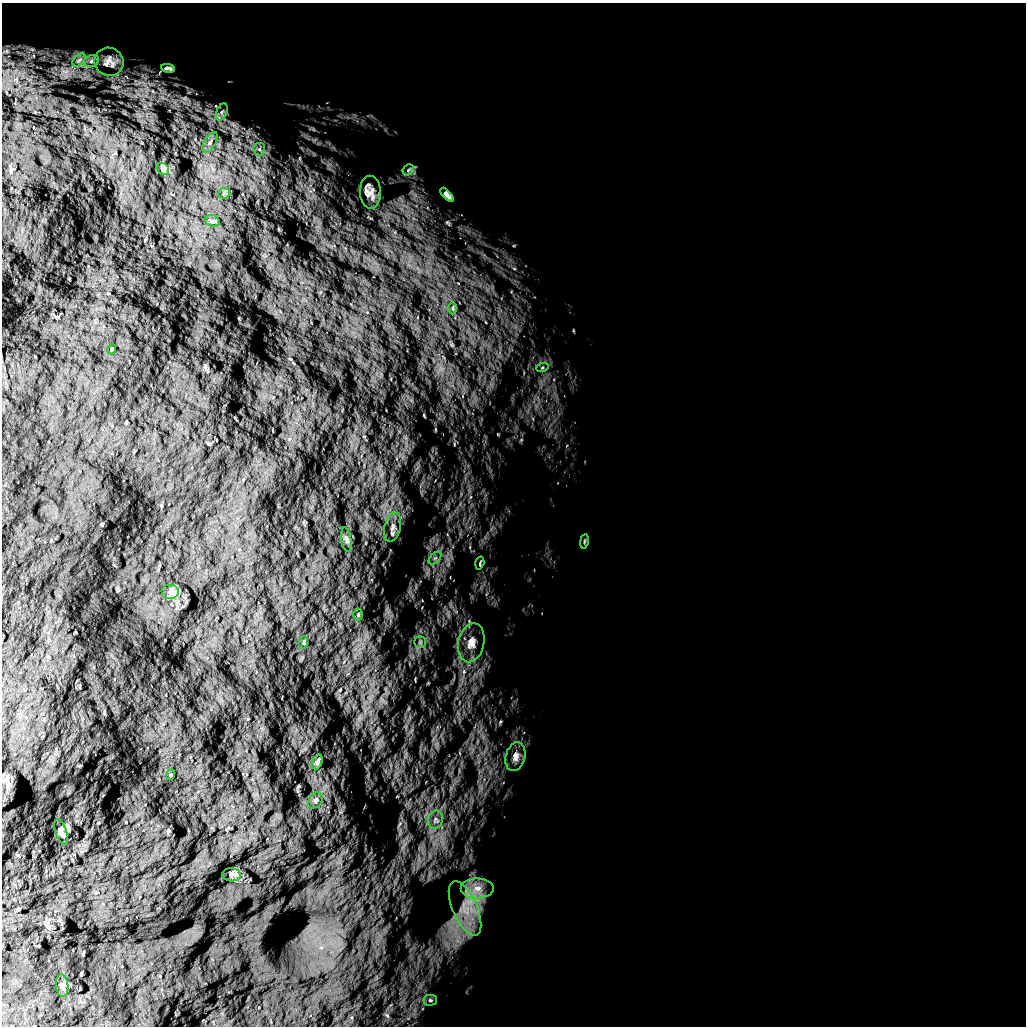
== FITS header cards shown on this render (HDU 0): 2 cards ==
NAXIS1  =                 1024 /
NAXIS2  =                 1024 /

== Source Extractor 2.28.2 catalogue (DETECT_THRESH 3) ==
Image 1024 x 1024 px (HDU 0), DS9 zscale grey, 1 PNG px = 1 image px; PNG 1028 x 1028 px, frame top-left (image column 1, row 1024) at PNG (2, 3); each listed source drawn as its Kron ellipse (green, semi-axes under 4 px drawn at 4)
Background 5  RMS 980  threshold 2930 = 3 sigma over >= 5 px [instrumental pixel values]
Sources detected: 37; all 37 listed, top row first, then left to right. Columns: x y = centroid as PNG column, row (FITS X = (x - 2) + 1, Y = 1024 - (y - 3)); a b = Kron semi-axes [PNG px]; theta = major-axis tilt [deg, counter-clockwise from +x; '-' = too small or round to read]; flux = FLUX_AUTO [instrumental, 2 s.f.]
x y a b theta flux
79 60 8 4 45 1.6e+05
91 61 8 6 21 2.0e+05
109 62 15 14 - 4.8e+05
168 68 7 3 -10 1.3e+05
222 112 9 5 67 1.9e+05
210 142 11 5 58 2.6e+05
259 149 6 6 - 1.5e+05
163 169 7 5 -44 1.6e+05
408 170 6 4 48 1.3e+05
370 192 16 10 -88 6.1e+05
224 193 6 5 - 1.3e+05
447 195 9 4 -47 2.1e+05
212 221 7 5 -19 1.3e+05
453 308 6 4 90 9.1e+04
112 349 5 3 - 5.2e+04
542 368 6 4 20 1.0e+05
392 527 15 8 76 4.2e+05
346 540 12 4 -82 1.6e+05
584 541 7 3 81 7.5e+04
435 558 8 4 44 1.7e+05
480 563 7 3 74 7.9e+04
171 592 9 7 0 3.0e+05
358 615 6 5 - 7.9e+04
304 642 6 4 71 7.8e+04
420 642 6 5 - 1.4e+05
471 643 19 13 77 9.0e+05
515 757 15 9 75 4.6e+05
317 762 8 5 66 1.7e+05
170 775 5 3 - 5.8e+04
315 800 9 6 52 1.9e+05
435 820 9 7 76 3.0e+05
61 832 13 5 -72 1.9e+05
231 875 9 6 -5 1.6e+05
477 888 16 10 0 8.7e+05
465 908 29 12 -66 1.6e+06
62 986 11 6 -83 2.1e+05
430 1000 6 5 - 1.3e+05